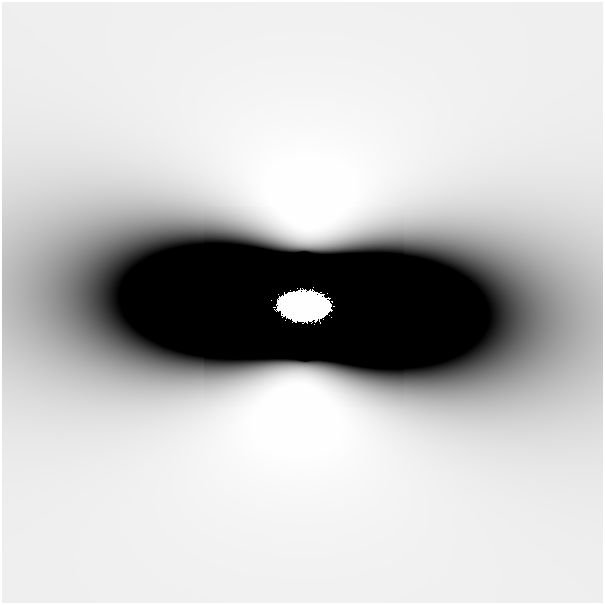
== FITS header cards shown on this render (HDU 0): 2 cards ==
NAXIS1  =                  601
NAXIS2  =                  601

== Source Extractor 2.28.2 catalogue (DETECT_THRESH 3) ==
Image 601 x 601 px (HDU 0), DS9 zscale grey, 1 PNG px = 1 image px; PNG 605 x 605 px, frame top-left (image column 1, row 601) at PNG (2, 2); no overlay
Background 2.43e-12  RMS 2.3e-10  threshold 6.81e-10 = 3 sigma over >= 5 px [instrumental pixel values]
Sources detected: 4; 2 with non-positive FLUX_AUTO (blend fragments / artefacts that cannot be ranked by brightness) are not listed; the other 2 listed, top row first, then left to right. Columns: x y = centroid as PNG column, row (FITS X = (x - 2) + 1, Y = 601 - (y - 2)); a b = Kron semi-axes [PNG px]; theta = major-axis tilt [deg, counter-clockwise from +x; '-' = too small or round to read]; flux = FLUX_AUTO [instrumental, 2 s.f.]
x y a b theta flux
271 300 2 2 - 0.0069
304 306 34 20 -3 57
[2 non-positive-flux detections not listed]